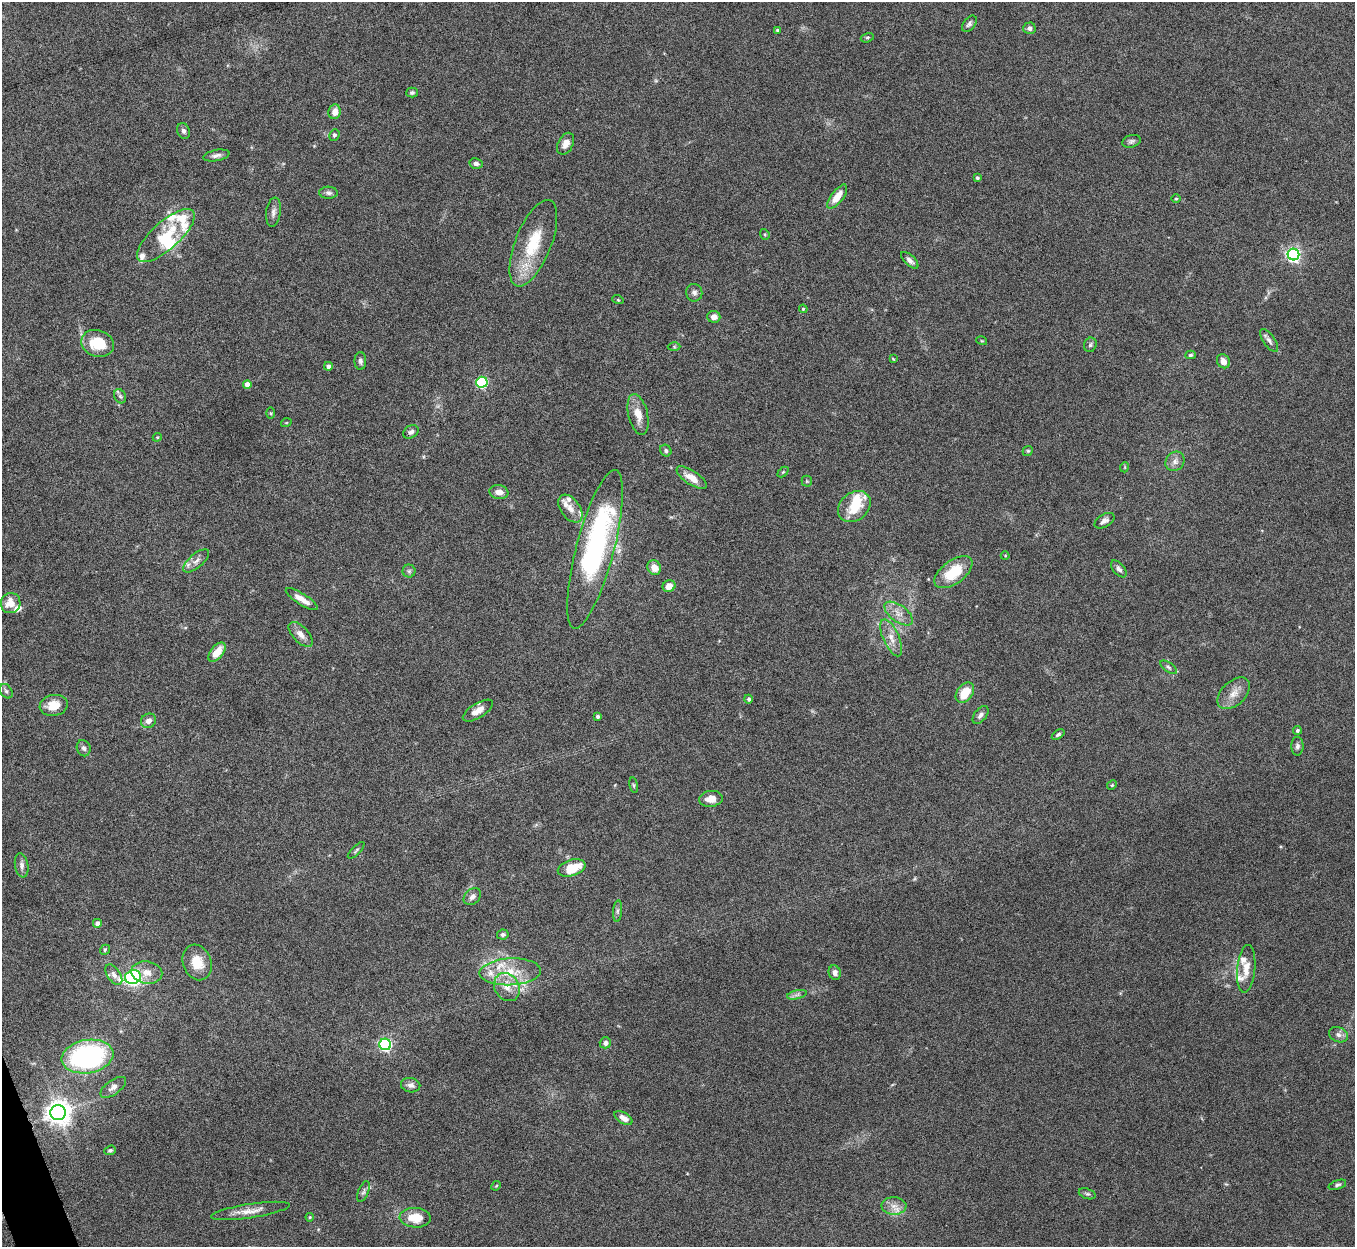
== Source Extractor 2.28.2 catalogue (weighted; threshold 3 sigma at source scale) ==
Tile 7 of 4 x 4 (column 3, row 2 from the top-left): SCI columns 2710-4062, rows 2639-3883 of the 5420 x 5405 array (HDU 1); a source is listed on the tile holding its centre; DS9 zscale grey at full resolution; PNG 1357 x 1249 px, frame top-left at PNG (2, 2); each listed source drawn as its Kron ellipse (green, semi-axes under 4 px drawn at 4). Shown black and unused: <1% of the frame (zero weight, under 5 of 10 exposures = <1% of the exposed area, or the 3 px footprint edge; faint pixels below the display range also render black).
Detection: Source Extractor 2.28.2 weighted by HDU 2 'WHT'; one run over the whole footprint, this tile lists its part. Background 0.142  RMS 0.0056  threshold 0.023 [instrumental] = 3 sigma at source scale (4.09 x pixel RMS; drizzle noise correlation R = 1.36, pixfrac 0.8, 0.05/0.05 arcsec/px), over >= 5 px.
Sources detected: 138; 3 inside a brighter object's white glare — neither listed nor drawn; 15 inside a brighter listed object's ellipse — not listed separately; the other 120 listed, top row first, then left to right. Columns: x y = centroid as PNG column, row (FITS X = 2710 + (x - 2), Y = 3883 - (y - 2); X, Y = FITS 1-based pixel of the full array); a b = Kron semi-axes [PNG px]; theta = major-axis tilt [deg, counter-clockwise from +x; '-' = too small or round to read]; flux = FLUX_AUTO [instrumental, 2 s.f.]
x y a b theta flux
969 24 9 5 52 1.4
1029 28 6 6 - 1.7
777 30 3 3 - 0.81
867 38 7 4 16 0.8
412 93 6 5 - 1
335 112 7 6 - 4.2
183 131 8 6 -67 1.6
334 135 6 5 - 1
1131 141 9 6 18 1.4
566 144 11 7 63 3.8
216 155 13 5 12 2
476 164 7 5 -11 1.7
977 178 3 3 - 1
329 193 9 6 -1 1.4
837 197 14 6 52 7.4
1176 199 5 3 - 0.49
273 212 15 7 82 2.4
765 234 5 4 - 0.62
166 236 37 13 42 18
533 243 46 18 68 25
1293 254 6 6 - 130
910 260 11 5 -43 2
694 293 9 8 - 1.8
618 300 5 3 - 0.51
803 309 4 4 - 0.59
714 317 6 6 - 3
1269 340 13 6 -55 2
982 341 5 3 - 0.46
98 343 17 13 -20 16
1090 345 7 6 - 1.1
674 347 6 4 -1 0.77
1190 355 5 4 - 0.84
893 359 3 2 - 0.4
360 361 9 6 90 1.6
1223 361 7 6 - 3.1
328 366 4 4 - 1.8
482 382 5 5 - 56
247 384 4 4 - 4.7
120 396 7 5 -61 1.2
271 413 6 4 -88 0.57
638 414 21 9 -76 7.1
286 423 5 3 - 0.47
411 432 8 6 30 1.7
157 437 4 4 - 0.51
666 451 6 5 - 1
1028 451 5 4 - 0.69
1175 461 10 9 - 2.8
1125 467 5 3 - 0.44
783 472 6 4 44 0.57
692 478 17 7 -33 6.1
807 481 5 5 - 0.63
499 492 9 7 -9 3.8
854 507 18 14 40 13
570 508 16 9 -54 4.4
1105 521 11 6 30 2
595 549 82 19 75 100
1005 556 4 4 - 0.48
196 561 16 7 40 2.8
654 568 7 6 - 4.7
1119 569 10 5 -49 1.8
409 571 6 6 - 1.2
953 572 22 11 37 18
669 586 6 6 - 4.7
302 599 18 5 -32 5.1
11 603 10 10 - 6.7
899 613 16 8 -37 4.6
301 634 15 7 -47 3.7
891 638 20 8 -66 5.1
217 652 11 6 50 7.9
1169 667 9 4 -36 1.2
6 691 8 6 -54 1.2
965 693 11 7 53 11
1234 693 19 12 43 5.9
749 699 4 4 - 0.98
54 705 14 10 10 8.1
478 711 17 7 32 5.1
981 715 10 6 51 1.9
598 716 3 3 - 1.1
148 721 8 7 - 2.6
1297 730 4 4 - 1
1058 735 7 4 33 1.1
1297 746 9 6 89 1.5
84 748 8 6 -70 1.6
634 785 8 4 -81 0.74
1112 785 5 4 - 0.62
711 799 12 8 6 4.7
356 850 11 3 45 0.87
22 865 12 6 -80 2.2
572 868 14 8 17 14
472 897 10 7 44 2.1
618 911 11 4 85 1.3
97 923 5 5 - 2.5
503 935 6 5 - 1.2
105 950 5 4 - 0.69
197 962 18 14 -70 9.8
1246 969 24 9 84 6.3
510 972 31 13 3 16
147 973 15 11 -10 5.5
835 973 7 6 - 2.5
114 975 11 6 -56 2.5
133 977 8 7 - 85
507 987 15 12 -56 6.7
797 995 10 4 13 1.4
1338 1035 10 7 -23 2.2
605 1043 5 5 - 2.2
385 1044 6 5 - 100
87 1057 26 16 10 89
411 1085 10 7 -8 2.5
113 1087 15 7 35 2.8
58 1113 8 7 - 500
623 1118 10 5 -31 3.8
110 1150 6 4 20 1
1337 1185 9 4 18 1.2
496 1186 5 4 - 0.51
363 1192 11 5 68 1.4
1087 1194 9 5 -19 1
894 1206 12 8 -1 4.1
250 1211 40 7 9 6.1
310 1217 4 4 - 0.49
415 1218 15 10 -3 10